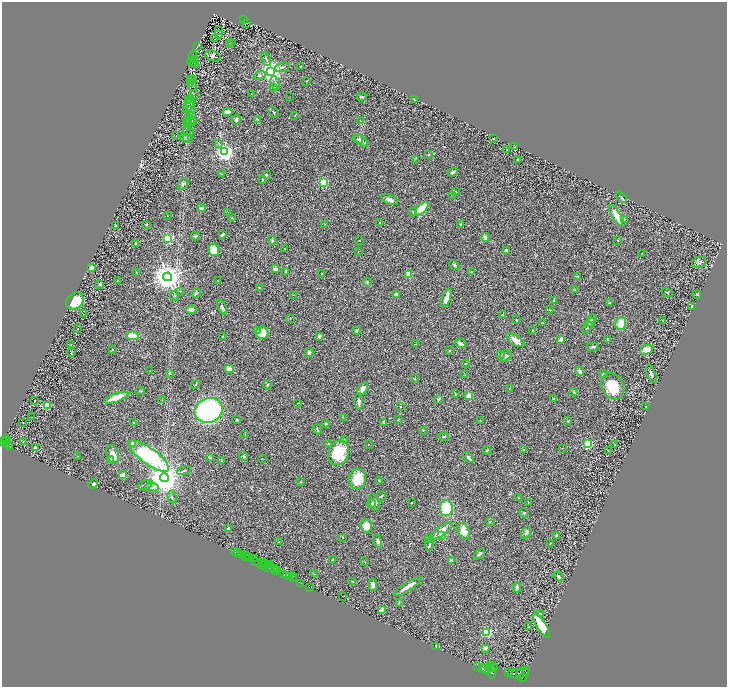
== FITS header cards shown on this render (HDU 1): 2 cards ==
NAXIS1  =                 1450
NAXIS2  =                 1369

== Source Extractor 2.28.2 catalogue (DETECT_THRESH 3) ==
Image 1450 x 1369 px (HDU 1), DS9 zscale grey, zoomed out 1/2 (1 PNG px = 2 x 2 image px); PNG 729 x 689 px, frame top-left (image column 2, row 1369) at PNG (2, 2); each listed source drawn as its Kron ellipse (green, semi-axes under 4 px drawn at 4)
Background 0.41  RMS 0.028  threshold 0.0848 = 3 sigma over >= 5 px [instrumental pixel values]
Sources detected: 359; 41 cannot appear on this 1/2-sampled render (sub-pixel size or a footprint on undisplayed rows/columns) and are neither listed nor drawn; the other 318 listed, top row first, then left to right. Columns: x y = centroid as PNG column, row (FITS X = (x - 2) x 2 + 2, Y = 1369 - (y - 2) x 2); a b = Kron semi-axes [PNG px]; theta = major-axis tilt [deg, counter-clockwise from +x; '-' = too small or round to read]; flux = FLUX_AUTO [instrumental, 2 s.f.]
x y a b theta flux
244 19 3 2 - 45
246 23 2 1 - 1.4
218 31 2 1 - 64
218 34 2 1 - 1.4
215 39 2 1 - 1.5
231 43 2 1 - 1.5
229 45 2 1 - 1.4
197 46 3 1 - 1.9
193 56 5 2 - 3.4
213 56 8 5 -22 15
195 59 3 2 - 2.6
266 59 7 3 -67 7.6
192 62 4 3 - 4.8
195 64 4 2 - 5
301 66 3 2 - 3
282 67 8 3 17 8.3
271 71 4 4 - 5300
260 75 6 3 20 7.7
190 80 2 1 - 1.2
193 80 2 1 - 2.3
306 81 3 2 - 2.6
275 83 7 3 -69 8.8
190 84 3 3 - 3.8
192 86 3 2 - 2.7
273 87 3 2 - 2.1
194 94 2 2 - 2.3
252 94 3 2 - 3.1
289 97 2 1 - 1.3
362 97 5 3 - 5.6
414 99 4 2 - 3.9
189 101 2 1 - 1.6
191 104 9 3 -87 12
189 105 7 3 59 10
191 111 5 2 - 5.6
227 112 5 3 - 18
273 112 6 2 -52 5
295 115 3 1 - 1.9
257 119 4 2 - 5.3
193 120 4 3 - 4.5
236 120 5 4 - 12
187 121 3 2 - 2.2
360 121 4 2 - 2.8
190 122 5 3 - 7.2
187 123 4 2 - 2.9
187 131 4 2 - 4.4
191 133 4 3 - 4.1
176 136 3 2 - 1.5
184 137 5 2 - 4.4
188 138 5 4 - 7.6
358 139 5 3 - 7.1
494 139 2 1 - 2.2
361 140 8 4 -38 15
218 143 4 3 - 5.1
514 147 2 2 - 1.7
507 150 2 1 - 1.9
225 152 3 3 - 3100
428 154 2 2 - 8.7
415 159 3 2 - 2.9
517 159 2 2 - 5.9
453 172 5 3 - 11
221 174 3 2 - 2.2
266 175 2 2 - 6.3
263 179 3 2 - 4.9
324 182 3 3 - 430
183 184 6 4 51 10
456 192 2 2 - 4.8
452 195 3 1 - 1.7
621 197 6 2 -50 8
389 199 9 4 -22 26
201 208 4 3 - 13
422 209 8 4 44 200
228 212 4 2 - 3.5
413 212 4 2 - 3.8
616 215 11 3 -60 72
167 216 2 2 - 2.5
232 218 4 3 - 5.4
624 219 2 2 - 3
379 223 3 2 - 3.4
147 224 2 2 - 5.9
325 224 4 2 - 2.7
460 224 3 2 - 5.8
116 226 2 2 - 4.1
222 235 4 2 - 11
196 236 4 3 - 6.8
485 237 4 2 - 23
168 238 3 3 - 820
272 240 4 3 - 7.2
618 240 3 2 - 2.5
359 241 2 2 - 2.1
135 243 2 2 - 5.1
285 248 2 2 - 3.7
213 250 6 5 - 75
506 251 4 3 - 10
358 252 3 2 - 2.3
642 254 2 2 - 3.7
699 262 7 5 14 16
454 265 5 3 - 6.3
92 268 2 2 - 99
276 269 2 2 - 68
285 271 3 3 - 4.9
471 271 2 2 - 3.6
137 273 3 2 - 2
321 273 2 2 - 2
408 274 2 2 - 190
577 276 3 2 - 4.7
168 277 4 4 - 8300
218 280 4 2 - 2.9
118 281 3 2 - 3
367 282 4 3 - 6.1
100 284 4 3 - 7.6
259 288 3 2 - 4.6
575 290 2 2 - 5.2
181 291 3 2 - 2.1
196 293 5 3 - 6.3
667 293 5 2 - 4.5
396 294 4 3 - 6
697 294 4 3 - 5.7
294 295 2 2 - 2.3
174 296 5 2 - 4.8
446 298 10 3 70 42
553 300 3 2 - 4.6
75 301 9 7 38 91
610 302 3 2 - 4.8
692 306 3 3 - 7.8
222 307 8 3 -66 12
191 309 5 3 - 29
549 310 3 3 - 3.4
83 314 3 1 - 1.5
502 315 3 3 - 4.5
290 318 2 2 - 2.7
593 319 3 3 - 8.6
516 320 3 3 - 3.3
663 321 2 1 - 1.3
590 322 5 4 - 27
542 323 3 2 - 3.6
621 323 6 5 - 81
588 327 6 3 55 6
78 329 2 1 - 2
257 331 4 3 - 6.6
357 331 5 3 - 5.6
533 331 3 2 - 5.6
262 333 6 6 - 82
133 336 6 4 -9 80
223 336 3 2 - 2.7
319 336 2 2 - 45
561 339 4 2 - 31
515 340 10 5 -33 40
607 340 4 3 - 4.4
460 343 6 3 -29 15
416 344 3 2 - 1.5
70 345 2 2 - 2
593 347 6 2 7 10
112 350 2 2 - 3.1
449 350 2 2 - 2.4
646 350 6 5 - 68
71 353 3 2 - 2.7
309 353 4 3 - 15
500 354 2 2 - 5.4
506 356 6 5 - 12
465 363 2 2 - 2.8
229 369 4 3 - 50
150 371 2 1 - 1.6
580 371 5 3 - 18
170 373 3 3 - 7
603 374 4 3 - 6.4
651 374 9 4 -67 14
465 375 3 3 - 2.7
415 379 4 2 - 3.4
196 384 4 3 - 4.8
267 385 4 3 - 4.4
613 386 14 10 -60 130
509 388 2 2 - 3.6
362 389 7 4 58 24
140 391 5 3 - 5.6
574 392 4 3 - 6.1
455 394 2 2 - 2.6
469 396 2 2 - 180
116 398 13 4 20 78
553 398 2 2 - 5.9
438 399 4 3 - 6.7
35 400 2 1 - 4.5
162 400 2 2 - 2.6
359 402 8 3 -84 19
298 403 3 2 - 1.8
47 406 3 3 - 210
400 406 2 2 - 2.6
646 407 2 2 - 4.8
208 410 14 12 21 760
32 417 3 2 - 2.4
343 417 2 2 - 2.1
237 420 2 2 - 5.2
398 420 3 2 - 3.1
480 421 2 1 - 1.5
568 421 2 2 - 4.5
383 422 4 2 - 4.6
23 423 2 1 - 1.5
134 423 2 2 - 5.6
326 424 3 3 - 8.3
317 429 5 2 - 5
423 430 2 2 - 2.3
245 434 3 2 - 2.5
444 437 5 3 - 7.4
6 439 4 3 - 310
7 440 2 2 - 97
344 440 2 2 - 6.6
3 442 4 2 - 840
23 442 2 2 - 52
7 444 3 2 - 580
133 444 2 2 - 54
328 444 3 3 - 3.8
368 444 2 1 - 1.4
587 444 3 3 - 750
615 445 4 2 - 3.5
9 446 3 2 - 340
35 448 3 2 - 12
562 448 2 2 - 1.6
487 450 4 2 - 4
523 450 2 2 - 10
608 450 3 2 - 1.9
339 453 12 10 70 200
113 455 10 6 -72 47
78 456 2 2 - 1.5
149 456 24 8 -36 780
244 456 5 3 - 10
209 457 4 3 - 8.7
468 458 7 2 -44 11
110 459 4 3 - 15
262 459 2 1 - 1.5
222 461 3 2 - 2.4
184 471 7 2 19 6
123 475 4 2 - 66
164 478 4 4 - 13000
358 479 10 8 75 120
379 480 2 2 - 3.3
300 481 3 2 - 3.8
93 484 5 4 - 8.9
145 485 8 3 18 8.8
152 487 7 4 -5 13
381 496 5 3 - 5.3
172 497 6 2 -69 5.8
518 498 2 1 - 1.7
374 502 8 5 -72 16
528 502 2 1 - 2.3
412 503 2 2 - 1.9
372 504 4 4 - 9.2
446 508 8 6 -89 200
524 513 5 3 - 6
490 522 4 2 - 3.5
366 526 6 6 - 63
228 528 4 3 - 11
441 531 14 4 36 58
464 531 9 5 -66 71
526 533 6 4 59 12
442 535 3 3 - 270
556 535 3 2 - 6.9
343 538 3 2 - 2.1
429 539 4 3 - 6.5
378 541 7 4 -77 15
279 542 3 2 - 2.5
429 544 7 3 82 12
550 544 3 2 - 2.6
234 552 2 1 - 12
238 553 3 2 - 71
479 554 6 3 38 11
242 555 2 1 - 690
245 555 2 1 - 17
247 556 2 1 - 34
246 557 2 1 - 43
250 558 3 2 - 120
254 558 3 2 - 280
333 560 2 2 - 12
452 560 2 2 - 62
256 561 3 1 - 520
262 562 2 1 - 130
364 562 3 2 - 2.1
262 564 2 1 - 270
264 564 3 2 - 240
266 564 2 1 - 150
269 564 3 2 - 420
267 567 2 1 - 170
271 568 3 3 - 450
275 568 3 2 - 370
276 570 3 1 - 230
278 570 3 3 - 320
284 574 2 1 - 590
315 574 3 2 - 2.9
287 575 2 1 - 540
292 576 2 1 - 21
559 576 5 3 - 11
289 577 3 2 - 760
293 579 3 2 - 37
352 582 3 2 - 7.2
301 583 2 1 - 14
373 585 6 3 -85 18
309 587 2 1 - 24
408 587 16 3 32 41
517 587 5 3 - 9.4
343 596 2 1 - 1.6
399 602 3 3 - 3.3
381 610 4 3 - 21
540 614 3 2 - 3.1
529 626 2 2 - 1.9
542 626 14 4 -58 180
486 632 3 3 - 580
436 646 2 2 - 20
485 648 4 3 - 16
490 666 3 2 - 1400
478 667 2 1 - 170
493 667 4 2 - 2400
489 668 3 2 - 1300
483 669 3 2 - 3000
486 669 6 4 -43 6400
492 672 6 3 84 2300
508 672 2 1 - 100
523 672 7 4 30 3100
526 672 3 1 - 450
516 674 8 4 -5 7600
522 678 4 2 - 1200
At the frame edge (FLAGS 8, measured only in part): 1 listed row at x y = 3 442
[41 sub-pixel or undisplayed-footprint detections neither listed nor drawn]